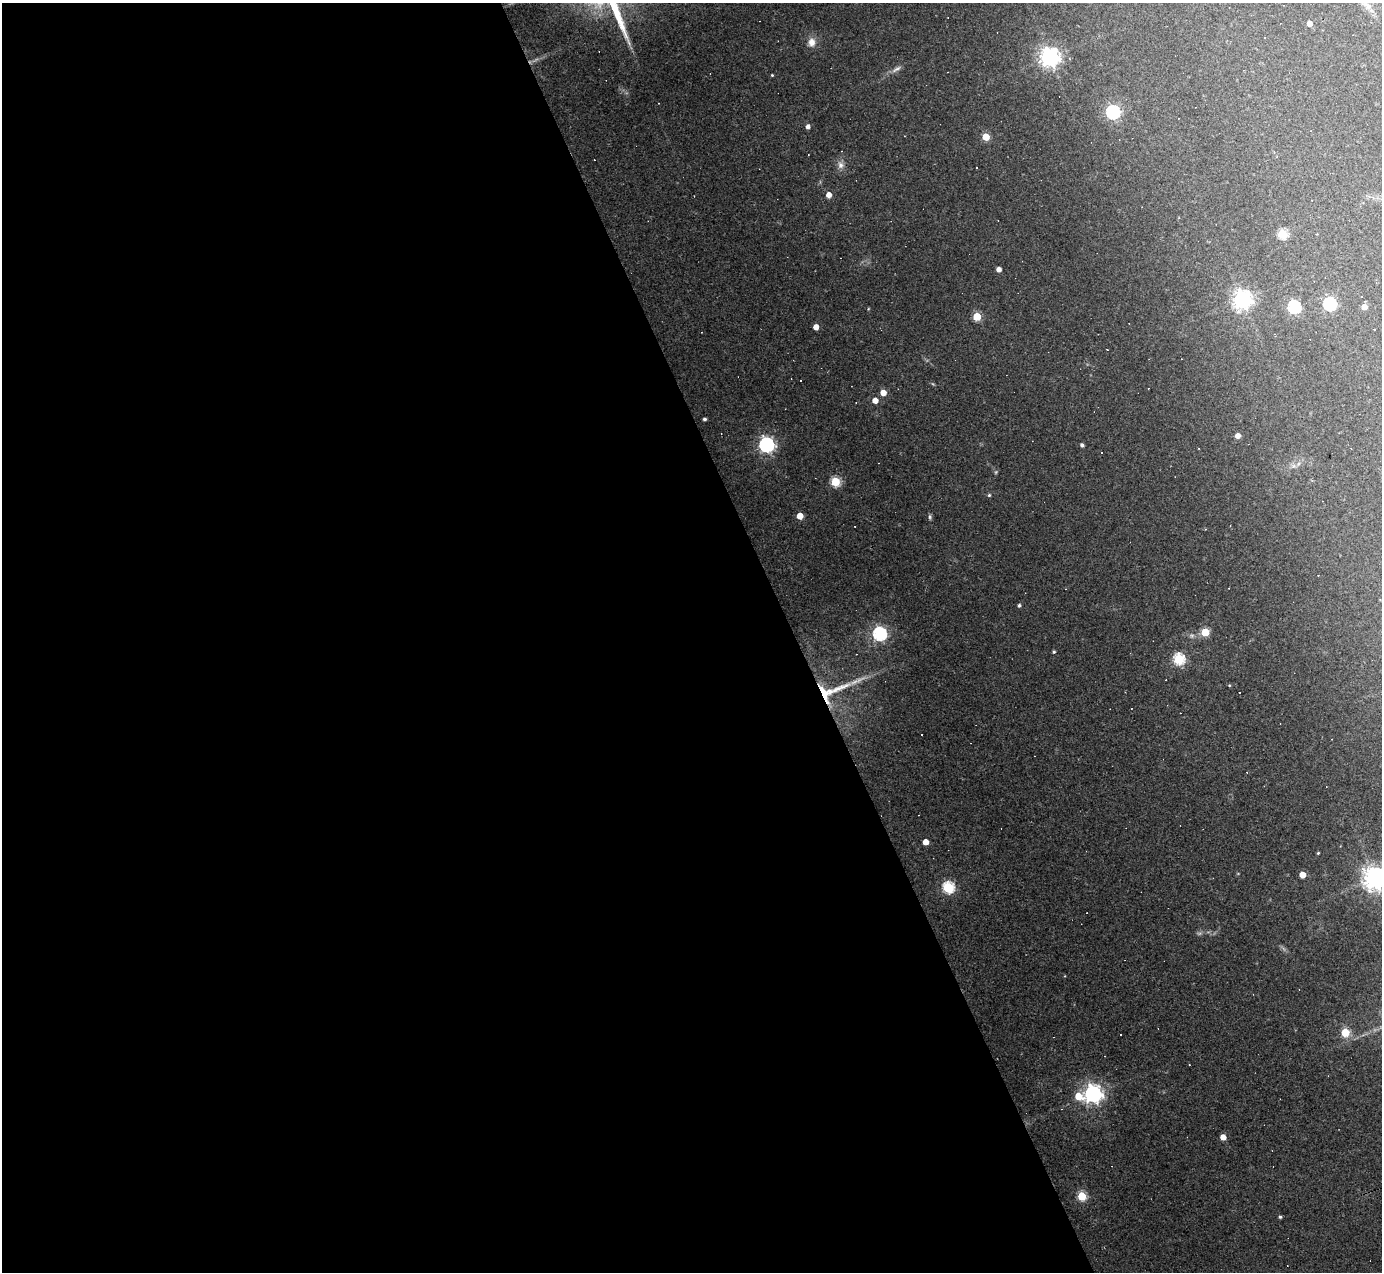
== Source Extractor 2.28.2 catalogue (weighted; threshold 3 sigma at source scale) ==
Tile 9 of 4 x 4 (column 1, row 3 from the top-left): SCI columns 1-1380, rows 1547-2816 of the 5518 x 5505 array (HDU 1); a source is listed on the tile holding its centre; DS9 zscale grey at full resolution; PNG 1384 x 1274 px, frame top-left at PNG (2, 3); no overlay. Shown black and unused: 58% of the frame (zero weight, under 2 of 3 exposures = <1% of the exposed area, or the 3 px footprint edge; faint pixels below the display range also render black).
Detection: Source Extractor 2.28.2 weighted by HDU 2 'WHT'; one run over the whole footprint, this tile lists its part. Background 0.0441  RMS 0.0075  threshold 0.0336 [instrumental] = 3 sigma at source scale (4.5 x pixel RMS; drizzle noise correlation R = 1.50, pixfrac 1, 0.05/0.05 arcsec/px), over >= 5 px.
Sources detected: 72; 2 too faint to see at this stretch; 17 cosmic-ray / hot-pixel residue — not listed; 1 inside a brighter listed object's ellipse — not listed separately; the other 52 listed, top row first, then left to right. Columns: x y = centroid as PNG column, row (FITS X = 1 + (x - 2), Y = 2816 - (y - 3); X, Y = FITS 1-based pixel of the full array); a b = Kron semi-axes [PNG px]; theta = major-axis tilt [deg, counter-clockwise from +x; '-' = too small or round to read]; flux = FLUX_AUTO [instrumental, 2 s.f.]
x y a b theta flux
1366 5 23 7 -42 6.3
1309 23 4 4 - 5.8
811 42 12 10 86 5.9
1050 57 7 7 - 460
896 69 16 6 30 3.6
772 75 3 3 - 0.68
1113 112 6 6 - 150
808 126 4 4 - 3.2
986 137 5 5 - 22
840 165 11 9 -67 4.2
977 168 2 2 - 0.62
829 195 5 4 - 6.4
1282 234 5 5 - 47
999 269 4 4 - 4.7
1243 300 7 7 - 380
1330 304 6 6 - 120
1294 307 6 6 - 110
1364 307 5 4 - 7
977 316 5 5 - 29
816 327 4 4 - 7
800 380 3 3 - 5.1
883 393 4 4 - 9.3
875 400 4 4 - 7.8
704 419 3 3 - 1.7
1238 436 4 4 - 5.7
766 445 6 6 - 220
1082 445 4 3 - 2
835 482 5 5 - 49
989 495 4 4 - 1
800 516 4 4 - 14
930 517 7 4 -90 1.3
1318 575 3 2 - 0.38
1019 605 4 4 - 1.5
1205 632 5 5 - 29
880 634 6 6 - 160
1054 652 4 3 - 1
1179 659 5 5 - 82
857 681 40 6 24 12
1229 685 4 3 - 0.67
825 693 29 16 -66 26
921 735 3 2 - 0.85
925 842 4 4 - 8.8
1318 853 3 3 - 0.74
1302 875 5 4 - 13
1375 878 8 7 - 660
948 887 6 5 - 91
1345 1033 5 5 - 40
1093 1094 7 6 - 390
1078 1096 7 5 -19 18
1223 1137 4 4 - 8.9
1082 1196 5 5 - 43
1280 1217 4 4 - 1.1
Overlapping masked pixels (flux is a lower limit): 1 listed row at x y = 825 693
Isophote crosses this tile's border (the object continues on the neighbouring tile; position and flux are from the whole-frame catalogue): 2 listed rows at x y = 1366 5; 1375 878